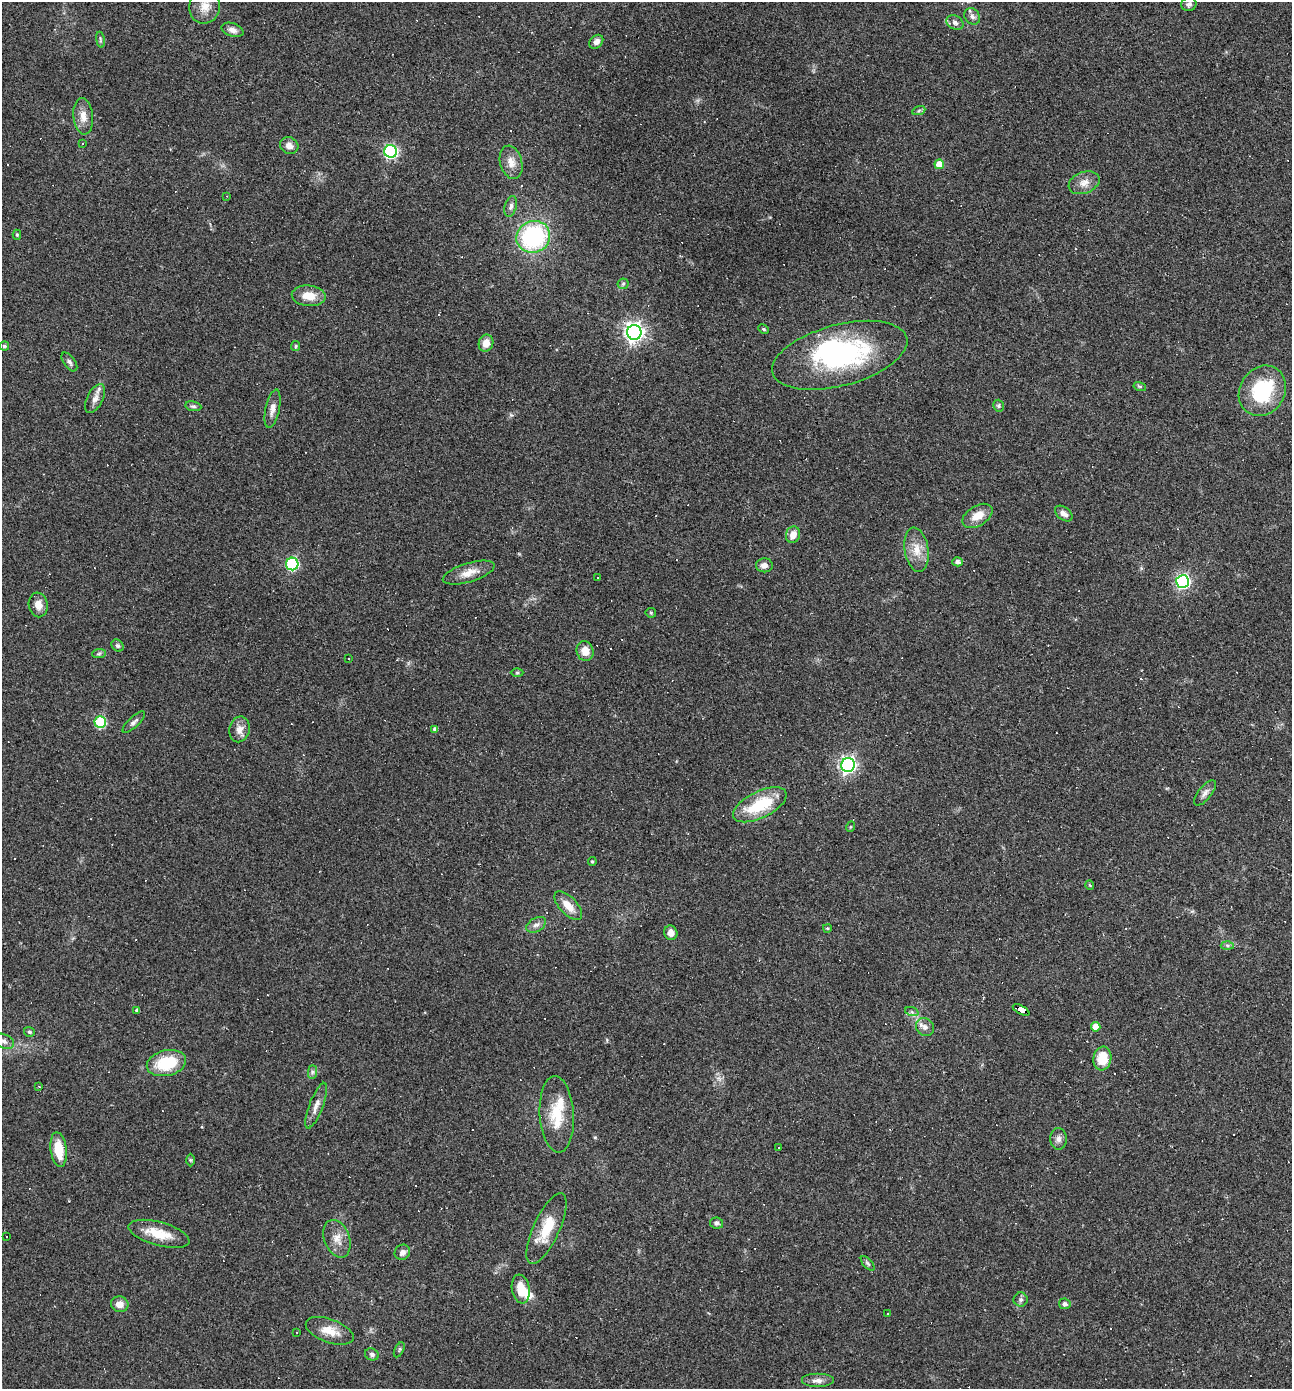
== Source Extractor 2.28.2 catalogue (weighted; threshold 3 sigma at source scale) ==
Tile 6 of 4 x 4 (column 2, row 2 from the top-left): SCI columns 1425-2714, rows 2776-4162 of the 5563 x 5550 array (HDU 1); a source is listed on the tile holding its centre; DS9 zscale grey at full resolution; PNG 1294 x 1391 px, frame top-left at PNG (2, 2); each listed source drawn as its Kron ellipse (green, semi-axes under 4 px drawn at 4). Shown black and unused: <1% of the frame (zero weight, under 2 of 3 exposures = <1% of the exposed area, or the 3 px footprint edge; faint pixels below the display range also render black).
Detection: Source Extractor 2.28.2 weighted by HDU 2 'WHT'; one run over the whole footprint, this tile lists its part. Background 0.082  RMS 0.0066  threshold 0.0296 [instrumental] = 3 sigma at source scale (4.5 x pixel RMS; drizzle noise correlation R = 1.50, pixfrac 1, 0.05/0.05 arcsec/px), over >= 5 px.
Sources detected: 156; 1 inside a brighter object's white glare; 49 cosmic-ray / hot-pixel residue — neither listed nor drawn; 6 inside a brighter listed object's ellipse — not listed separately; the other 100 listed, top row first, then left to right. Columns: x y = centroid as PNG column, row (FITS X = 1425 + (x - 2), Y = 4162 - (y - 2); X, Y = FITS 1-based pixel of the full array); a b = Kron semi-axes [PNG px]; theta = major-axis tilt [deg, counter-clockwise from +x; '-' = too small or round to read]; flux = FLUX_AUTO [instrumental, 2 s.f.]
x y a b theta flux
1189 4 8 6 19 2.3
205 6 17 15 77 8.7
972 16 9 7 -50 2.6
955 23 9 6 -27 2.7
233 30 11 6 -19 3.4
100 40 8 4 -82 1.1
596 42 8 6 46 3
919 110 7 4 20 1.1
83 116 18 9 -84 6.7
83 143 3 3 - 0.86
289 146 9 8 - 4
390 151 6 6 - 110
511 162 17 11 -74 6.7
939 164 5 5 - 11
1084 183 16 10 22 5.8
227 196 3 2 - 0.5
511 206 10 6 74 2.2
17 235 5 4 - 0.9
533 237 17 15 23 82
623 284 6 5 - 0.98
309 296 17 10 -4 10
763 329 5 4 - 0.96
634 332 7 7 - 350
486 343 8 7 - 7.2
4 346 5 4 - 1.3
296 346 5 4 - 0.8
840 355 69 30 15 110
69 362 11 5 -54 2
1140 387 6 4 -14 1.1
1262 391 26 22 57 45
95 398 16 8 63 4.3
193 406 8 5 -9 1.5
998 406 6 5 - 1.1
273 409 19 7 78 4.8
1064 514 10 6 -38 3.6
977 516 16 10 32 9
793 535 8 7 - 6.2
916 550 22 12 -80 10
957 562 5 4 - 2.7
292 564 6 6 - 76
764 565 8 7 - 3.8
469 573 27 9 17 8.2
598 578 2 2 - 0.43
1183 581 6 6 - 130
38 605 12 9 -81 5.8
651 613 5 5 - 0.85
117 646 7 5 -42 1.5
585 651 10 8 -77 7.2
99 654 7 4 2 1.2
349 659 3 3 - 2.1
517 673 6 4 0 0.82
100 722 6 5 - 48
134 722 15 5 43 2.3
239 729 13 10 78 5.3
435 729 4 4 - 1.7
848 765 7 7 - 210
1205 793 15 6 50 3.2
760 805 29 13 26 31
850 827 5 3 - 0.61
592 862 4 3 - 0.9
1090 885 5 3 - 0.52
568 906 18 8 -47 8.6
536 925 11 6 30 3
827 928 4 3 - 0.79
671 933 7 6 - 4.5
1227 946 6 4 -1 1.3
137 1010 4 3 - 1.4
1021 1010 9 4 -28 230
912 1012 7 4 -18 1.3
925 1027 9 8 - 3.3
1096 1027 5 4 - 8.2
29 1032 6 5 - 1.2
4 1041 11 7 -23 2.7
1102 1058 12 9 81 15
166 1063 20 12 13 29
312 1072 7 4 90 1.4
39 1086 3 3 - 0.51
316 1106 24 7 69 5.2
557 1114 38 17 -86 22
1058 1139 11 8 -86 3
779 1147 3 2 - 0.81
59 1150 17 8 -82 16
190 1160 6 4 -89 0.87
717 1223 6 5 - 1.7
546 1229 38 13 65 20
159 1234 31 11 -15 16
7 1236 3 3 - 3.7
337 1239 19 12 -69 7.9
402 1252 8 7 - 3.2
868 1263 9 4 -48 1.3
521 1289 14 9 -81 10
1021 1300 7 7 - 1.9
120 1304 9 8 - 5.8
1065 1304 6 5 - 1.8
888 1314 3 3 - 2.3
330 1331 25 11 -20 11
297 1332 2 2 - 0.42
399 1350 8 4 63 1.2
372 1354 7 6 - 1.7
817 1381 16 7 0 3.7
Overlapping masked pixels (flux is a lower limit): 1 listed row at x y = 1021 1010
Isophote crosses this tile's border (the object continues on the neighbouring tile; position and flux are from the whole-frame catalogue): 1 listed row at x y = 4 1041